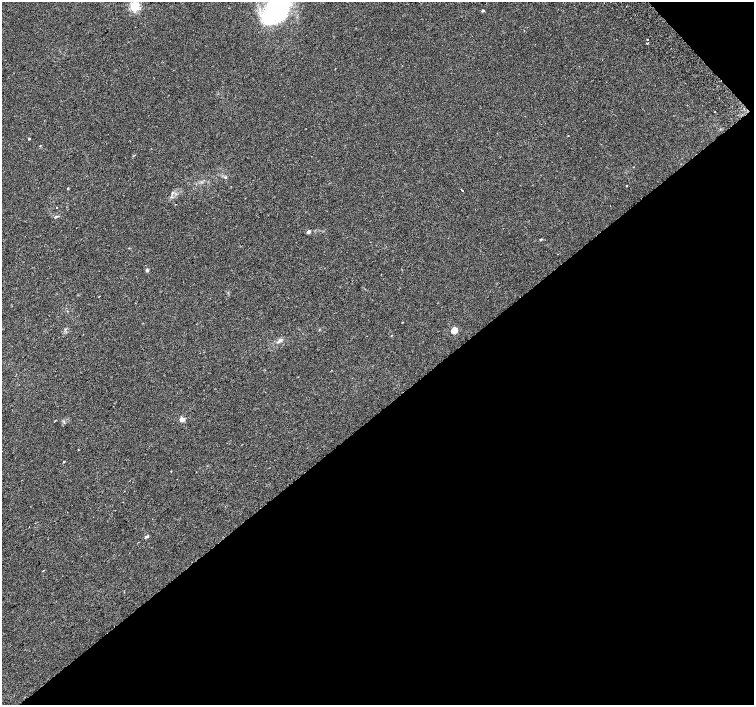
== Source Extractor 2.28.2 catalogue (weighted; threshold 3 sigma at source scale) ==
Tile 12 of 4 x 4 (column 4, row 3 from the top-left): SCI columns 4562-6064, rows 1658-3062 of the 6109 x 6061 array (HDU 1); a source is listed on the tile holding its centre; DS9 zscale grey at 2 x 2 block average (1 PNG px = mean of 2 x 2 image px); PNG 756 x 707 px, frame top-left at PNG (2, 2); no overlay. Shown black and unused: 43% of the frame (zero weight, under 2 of 3 exposures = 3% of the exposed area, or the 3 px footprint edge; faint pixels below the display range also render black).
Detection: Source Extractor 2.28.2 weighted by HDU 2 'WHT'; one run over the whole footprint, this tile lists its part. Background 0.1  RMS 0.0088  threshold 0.0396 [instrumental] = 3 sigma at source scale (4.5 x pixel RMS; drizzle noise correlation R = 1.50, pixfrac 1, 0.0396/0.0396 arcsec/px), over >= 5 px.
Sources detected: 24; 1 inside a brighter object's white glare — not listed; the other 23 listed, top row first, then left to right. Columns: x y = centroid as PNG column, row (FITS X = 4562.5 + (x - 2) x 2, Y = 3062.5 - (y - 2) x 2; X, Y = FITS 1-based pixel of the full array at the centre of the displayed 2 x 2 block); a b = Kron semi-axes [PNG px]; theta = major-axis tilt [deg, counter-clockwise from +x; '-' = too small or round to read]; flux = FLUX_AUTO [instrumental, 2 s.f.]
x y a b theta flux
135 6 3 3 - 210
275 9 30 23 11 190
483 10 2 2 - 4.1
647 40 2 2 - 3.9
647 43 2 2 - 3
715 112 2 2 - 8.1
29 138 2 2 - 6.2
225 177 3 3 - 1.6
626 186 2 2 - 1.3
68 188 2 2 - 3.4
462 190 2 2 - 18
172 193 5 2 - 2.6
57 207 2 2 - 0.72
309 232 3 2 - 11
541 239 4 3 - 1.9
147 270 4 3 - 3.5
99 296 2 2 - 0.94
454 330 3 3 - 61
280 340 4 3 - 3.2
182 419 3 2 - 35
64 461 2 2 - 1.5
171 471 3 2 - 0.8
147 536 5 3 - 2.7
Isophote crosses this tile's border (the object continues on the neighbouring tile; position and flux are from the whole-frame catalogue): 2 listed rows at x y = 135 6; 275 9
Diffuse or blended objects may show on this block-average render without a row.